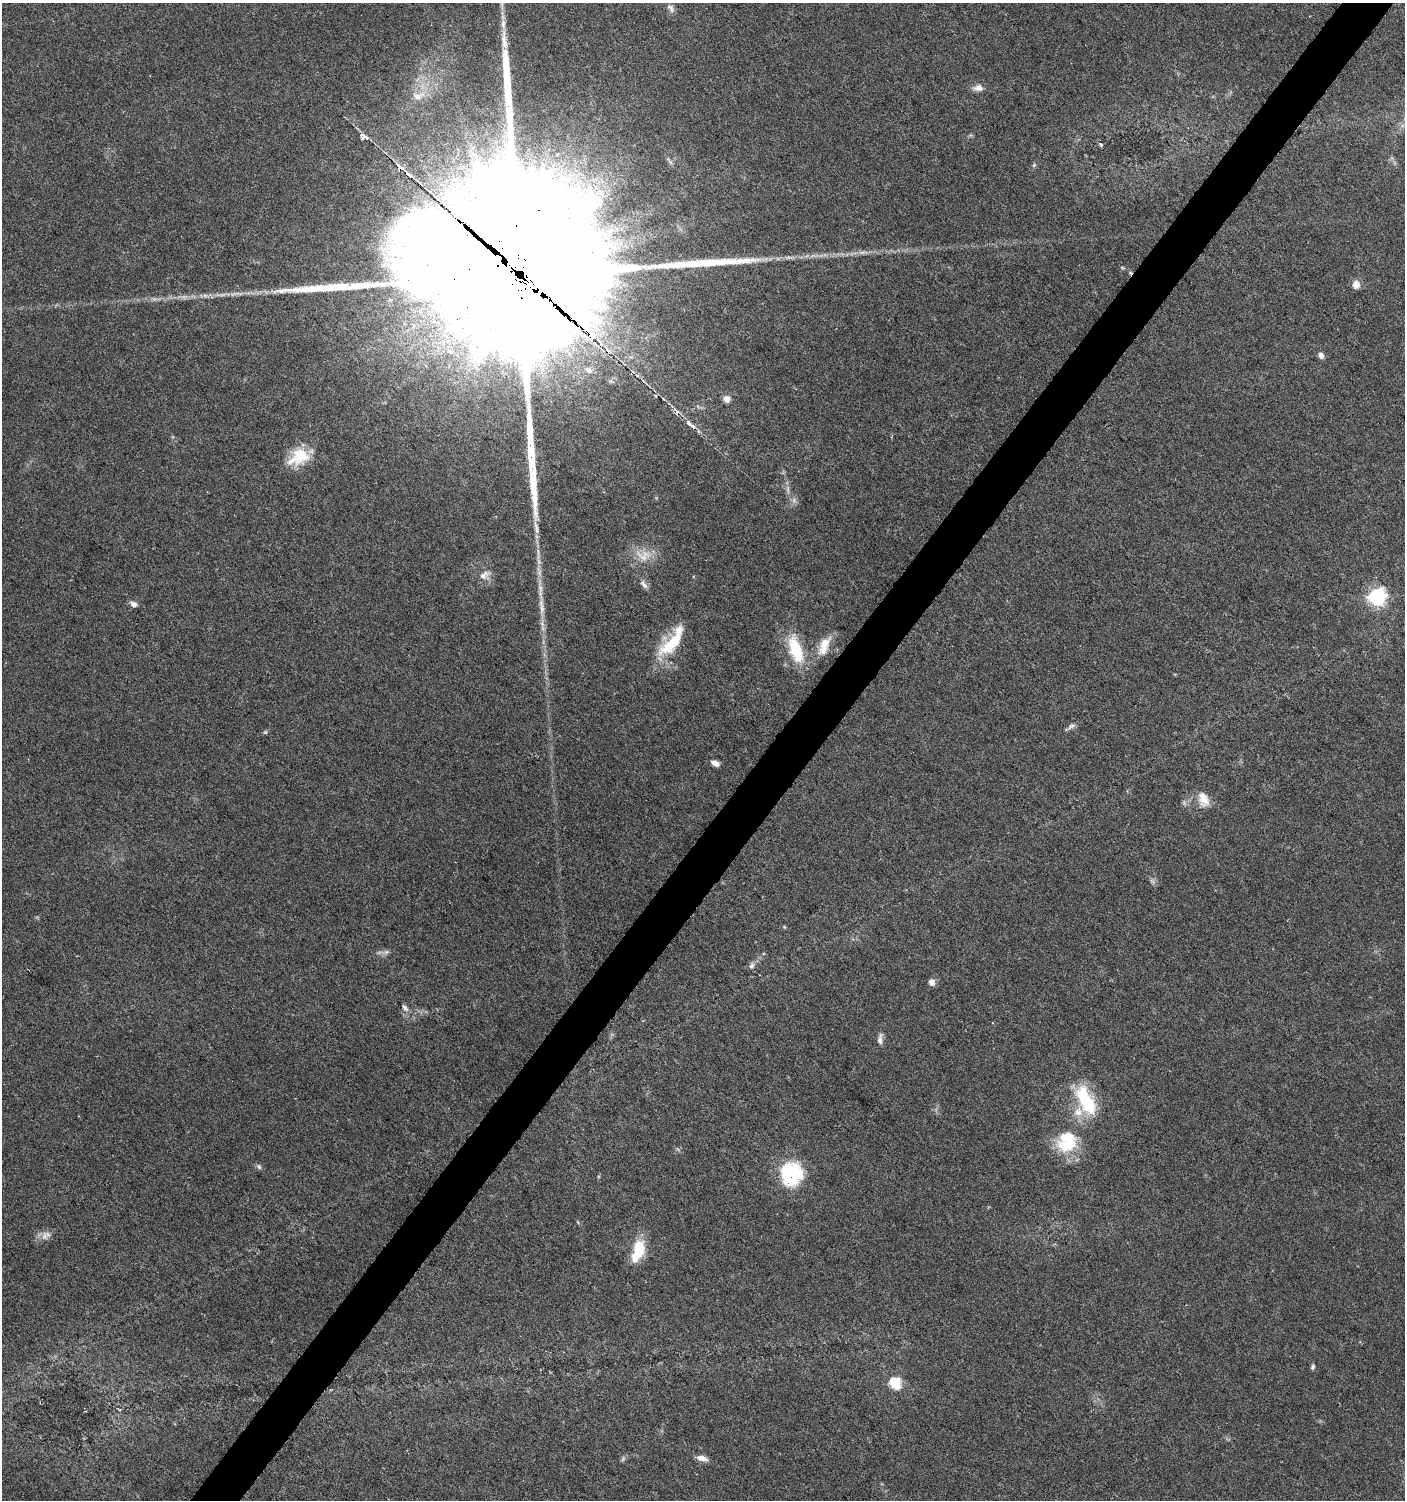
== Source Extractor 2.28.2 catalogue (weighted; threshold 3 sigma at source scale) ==
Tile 10 of 4 x 4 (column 2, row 3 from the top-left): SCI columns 1646-3048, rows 1501-2998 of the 6029 x 6005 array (HDU 1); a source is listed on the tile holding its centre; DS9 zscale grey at full resolution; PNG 1407 x 1502 px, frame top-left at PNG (2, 3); no overlay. Shown black and unused: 4% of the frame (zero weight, under 5 of 9 exposures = <1% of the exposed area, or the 3 px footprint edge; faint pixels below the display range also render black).
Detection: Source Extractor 2.28.2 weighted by HDU 2 'WHT'; one run over the whole footprint, this tile lists its part. Background 0.0353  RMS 0.0025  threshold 0.0101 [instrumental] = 3 sigma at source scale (4.09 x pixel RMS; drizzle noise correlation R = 1.36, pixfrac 0.8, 0.0396/0.0396 arcsec/px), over >= 5 px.
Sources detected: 68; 2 too faint to see at this stretch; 1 inside a brighter object's white glare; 1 cosmic-ray / hot-pixel residue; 4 long thin detections or spike segments (spike, bleed or trail) — not listed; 9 inside a brighter listed object's ellipse — not listed separately; the other 51 listed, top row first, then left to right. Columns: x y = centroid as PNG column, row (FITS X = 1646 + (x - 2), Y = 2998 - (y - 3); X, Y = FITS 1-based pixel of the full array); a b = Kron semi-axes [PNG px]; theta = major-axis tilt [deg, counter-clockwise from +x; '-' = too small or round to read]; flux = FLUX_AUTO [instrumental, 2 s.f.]
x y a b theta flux
671 8 13 7 -55 0.99
504 40 30 7 -84 3.2
978 88 13 8 -1 1.5
418 96 19 11 11 3.1
364 136 8 5 -33 3.1
1101 145 4 4 - 0.3
1034 165 6 4 46 0.33
399 169 3 3 - 100
706 263 15 9 5 3.1
1122 268 6 4 -20 0.25
519 273 72 64 -74 27000
364 285 51 8 5 5.8
1356 285 8 7 - 2.2
205 296 7 4 -19 0.53
607 350 8 5 -54 1.2
1321 356 8 6 -69 0.94
589 370 11 8 -28 1.4
655 395 4 4 - 0.38
727 399 8 8 - 1.4
676 411 9 6 -57 0.96
691 424 14 4 -41 3.4
299 457 29 20 29 7.6
536 530 14 5 -88 1.3
643 555 26 16 -6 4.6
539 572 17 6 -79 1.6
485 575 19 11 24 2
644 584 14 6 -53 1.1
1377 597 7 6 - 98
134 604 8 6 -28 1.1
542 608 22 6 89 2.3
672 643 46 16 43 10
824 644 27 12 57 4.3
796 649 29 12 -71 12
1071 726 12 6 30 0.82
265 732 6 5 - 0.34
715 763 8 5 -23 1.4
1205 801 16 14 49 2.6
386 952 7 7 - 0.67
752 965 9 7 57 0.78
932 982 7 6 - 1.7
405 1008 12 6 -52 0.92
880 1039 15 7 88 1.2
1086 1100 38 16 -63 14
1068 1144 29 20 19 9.6
259 1167 7 5 -71 0.51
791 1174 22 19 84 22
44 1236 13 9 81 1.5
639 1249 21 13 77 7.5
1313 1367 6 4 72 0.5
895 1383 6 6 - 22
702 1458 13 6 -12 1.6
Overlapping masked pixels (flux is a lower limit): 2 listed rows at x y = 519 273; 607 350